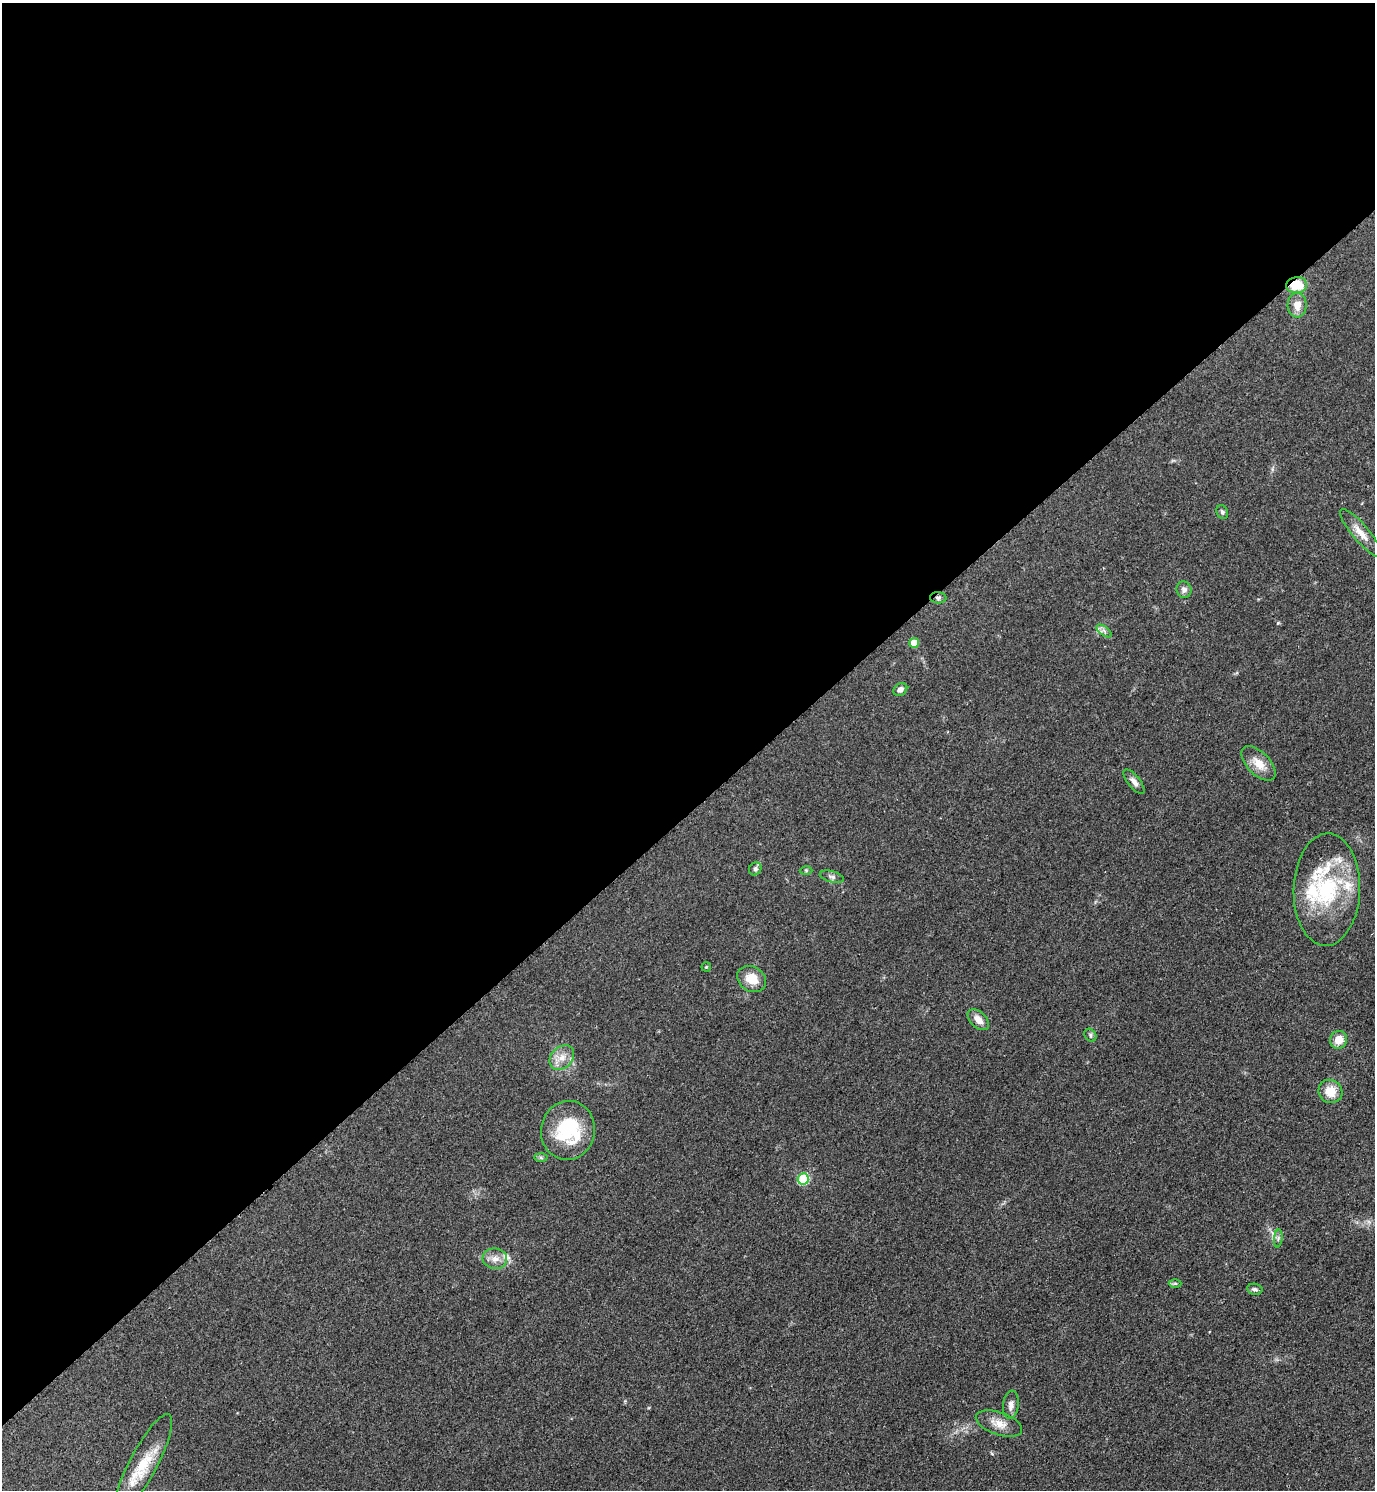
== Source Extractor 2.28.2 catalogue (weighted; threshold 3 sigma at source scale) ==
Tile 2 of 4 x 4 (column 2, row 1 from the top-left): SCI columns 1686-3058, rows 4470-5957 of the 5971 x 5974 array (HDU 1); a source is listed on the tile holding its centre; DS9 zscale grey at full resolution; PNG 1377 x 1492 px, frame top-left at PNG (2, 3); each listed source drawn as its Kron ellipse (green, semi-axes under 4 px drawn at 4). Shown black and unused: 55% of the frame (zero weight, under 2 of 3 exposures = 1% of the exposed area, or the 3 px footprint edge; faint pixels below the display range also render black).
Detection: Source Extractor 2.28.2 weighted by HDU 2 'WHT'; one run over the whole footprint, this tile lists its part. Background 0.0784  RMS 0.0076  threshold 0.0344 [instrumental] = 3 sigma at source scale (4.5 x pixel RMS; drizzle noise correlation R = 1.50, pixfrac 1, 0.05/0.05 arcsec/px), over >= 5 px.
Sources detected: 36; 4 inside a brighter listed object's ellipse — not listed separately; the other 32 listed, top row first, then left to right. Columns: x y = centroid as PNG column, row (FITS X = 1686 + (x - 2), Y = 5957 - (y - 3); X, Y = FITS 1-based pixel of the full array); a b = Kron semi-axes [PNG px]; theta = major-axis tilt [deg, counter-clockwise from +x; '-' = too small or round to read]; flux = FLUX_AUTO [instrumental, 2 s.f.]
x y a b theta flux
1297 285 10 8 6 19
1297 305 12 9 89 8.1
1222 512 7 5 -63 1.8
1361 533 30 8 -50 9.3
1184 590 8 7 - 3.2
938 598 8 5 -3 2.1
1104 631 9 4 -38 2.2
914 643 5 5 - 14
900 690 7 6 - 3.1
1258 763 21 11 -46 11
1134 782 15 6 -51 4.2
755 869 7 6 - 1.9
806 870 6 4 -1 1
832 877 12 5 -15 2.3
1327 890 56 33 88 74
706 967 5 4 - 0.9
752 979 15 12 -31 12
978 1020 13 8 -43 6.8
1090 1035 7 5 -53 1.5
1339 1040 9 8 - 9.2
562 1058 14 10 46 8.1
1330 1091 12 11 - 13
568 1130 29 27 81 50
541 1158 6 4 -2 1.2
803 1179 6 5 - 53
1278 1238 9 3 85 1.7
495 1259 12 10 -6 6.2
1175 1283 6 4 0 1.1
1255 1289 8 5 -9 2.4
1011 1405 14 7 84 4.4
999 1423 24 11 -19 9.5
143 1464 56 14 62 26
Overlapping masked pixels (flux is a lower limit): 2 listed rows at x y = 1297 285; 938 598